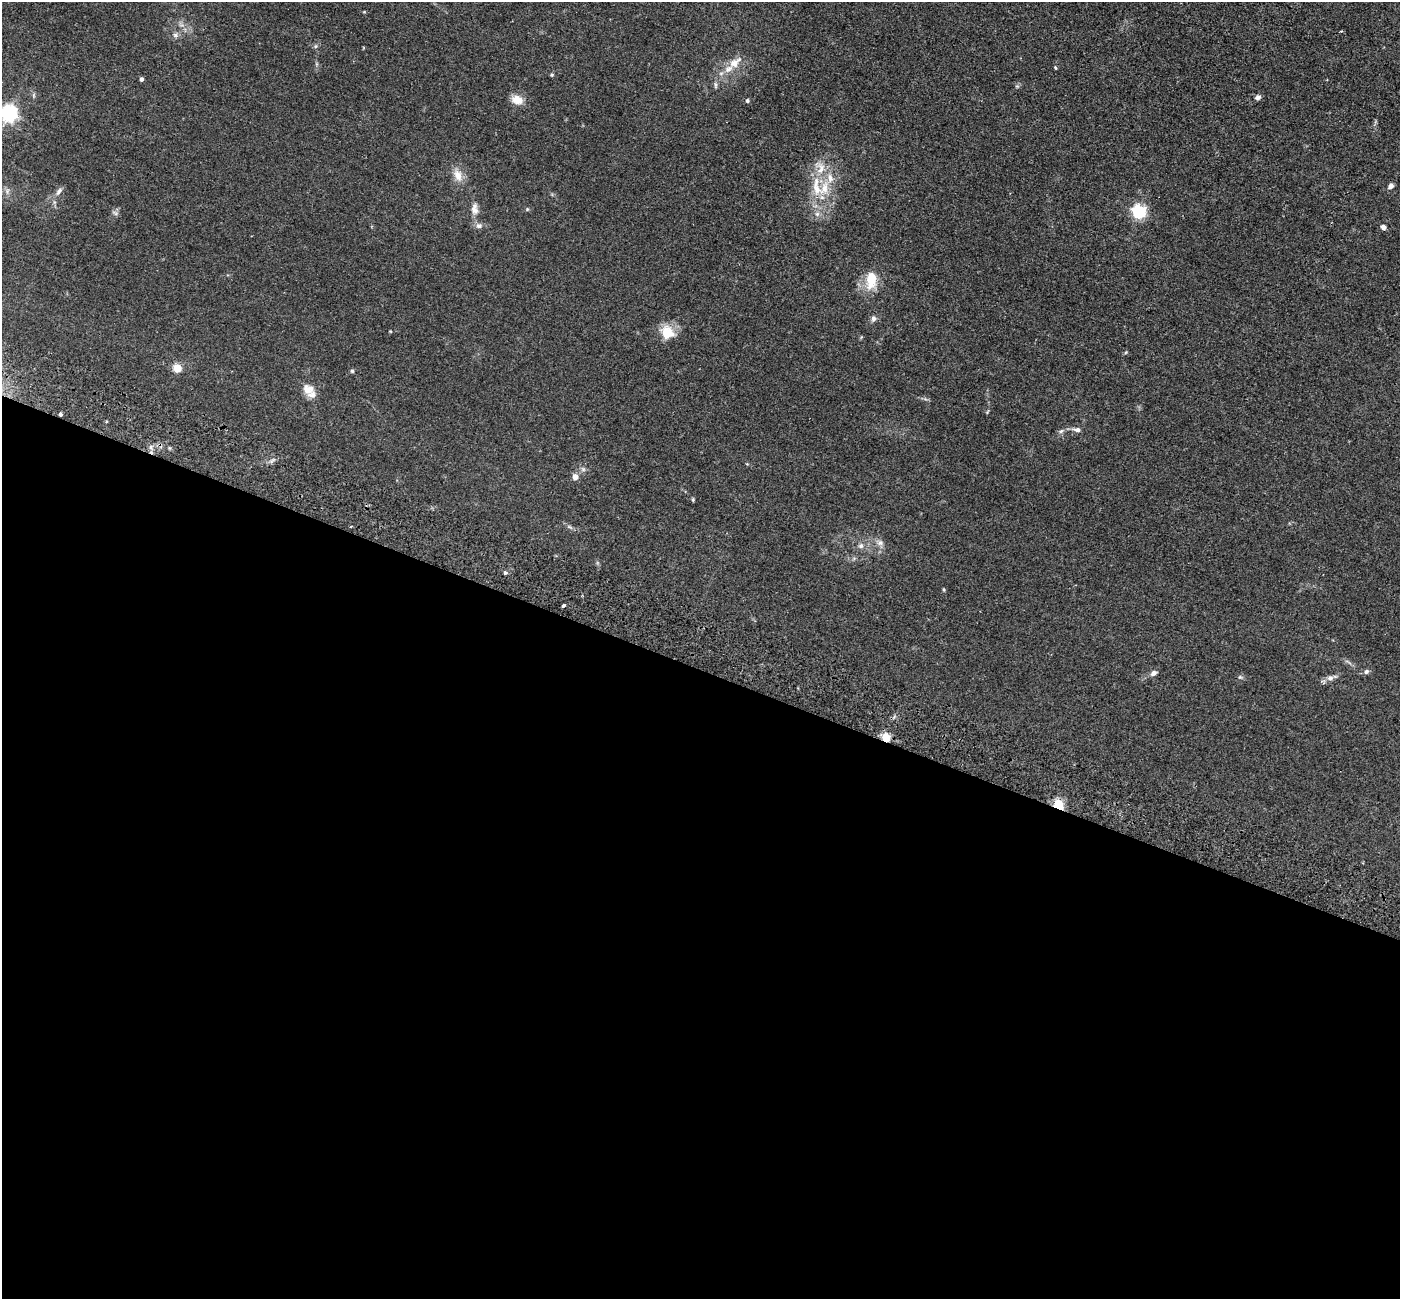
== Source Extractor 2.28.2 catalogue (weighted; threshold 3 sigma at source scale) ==
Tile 14 of 4 x 4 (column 2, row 4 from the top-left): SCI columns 1425-2822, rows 328-1624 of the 5645 x 5710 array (HDU 1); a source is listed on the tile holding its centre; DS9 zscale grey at full resolution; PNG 1402 x 1301 px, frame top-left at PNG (2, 2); no overlay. Shown black and unused: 49% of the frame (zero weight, under 2 of 3 exposures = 3% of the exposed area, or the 3 px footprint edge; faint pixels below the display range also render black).
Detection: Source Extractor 2.28.2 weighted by HDU 2 'WHT'; one run over the whole footprint, this tile lists its part. Background 0.0602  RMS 0.0078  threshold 0.0353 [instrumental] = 3 sigma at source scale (4.5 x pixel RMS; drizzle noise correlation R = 1.50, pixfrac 1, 0.05/0.05 arcsec/px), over >= 5 px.
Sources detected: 49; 5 inside a brighter listed object's ellipse — not listed separately; the other 44 listed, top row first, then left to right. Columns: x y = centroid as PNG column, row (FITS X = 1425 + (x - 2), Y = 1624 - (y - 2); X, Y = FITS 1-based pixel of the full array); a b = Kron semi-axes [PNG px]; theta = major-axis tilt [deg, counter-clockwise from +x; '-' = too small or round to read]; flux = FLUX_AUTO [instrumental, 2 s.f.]
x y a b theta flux
1341 31 3 3 - 0.75
176 35 8 5 -27 2.1
316 46 6 4 70 1
735 62 22 11 37 10
1055 68 4 3 - 0.85
552 75 5 4 - 0.94
142 79 4 3 - 2.2
715 85 10 4 -85 1.6
1258 97 7 6 - 2.2
517 100 14 10 -16 8.5
747 101 5 5 - 1.5
9 113 6 6 - 280
458 175 17 11 -72 8
830 178 14 8 -80 7.1
816 186 34 10 -84 20
1391 186 8 6 45 2.4
59 191 13 6 56 2.8
527 209 5 4 - 0.82
474 210 13 10 -65 5
1139 212 6 6 - 150
115 213 8 4 -37 1.5
479 226 8 7 - 2.8
1383 227 6 5 - 3.1
871 280 26 14 84 17
874 318 7 7 - 2.5
667 333 18 16 -59 15
177 368 5 5 - 25
352 371 5 5 - 1.1
308 389 16 13 -17 8
60 414 4 3 - 1.5
1077 430 10 5 -9 2.8
575 477 5 5 - 7.5
693 500 5 4 - 0.88
880 543 9 8 - 3.2
861 546 7 7 - 2.5
505 573 5 4 - 1.1
944 590 4 3 - 0.9
563 606 4 3 - 4.4
1366 672 7 6 - 2
1154 673 8 6 34 2.8
1240 677 6 5 - 1.2
1330 678 8 7 - 3.1
886 738 5 5 - 35
1058 805 12 9 -49 15
Overlapping masked pixels (flux is a lower limit): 3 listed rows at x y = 60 414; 886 738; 1058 805
Isophote crosses this tile's border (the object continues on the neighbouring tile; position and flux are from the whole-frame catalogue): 1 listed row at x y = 9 113